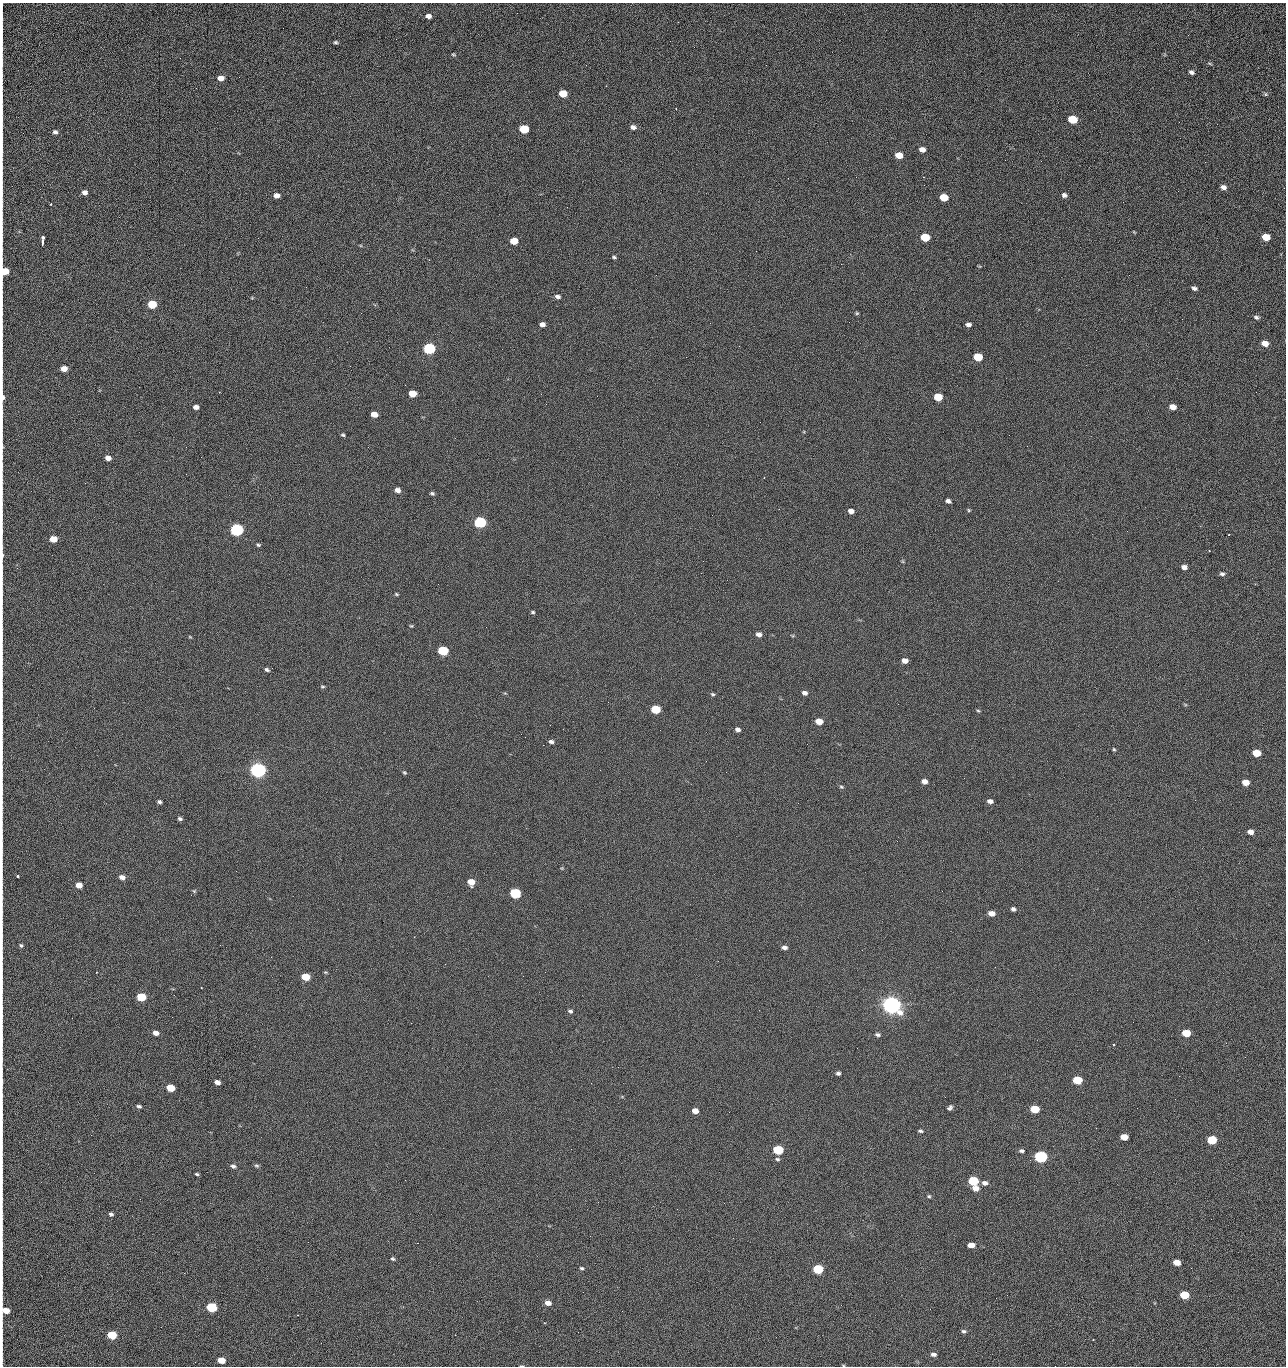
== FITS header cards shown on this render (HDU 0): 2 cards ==
NAXIS1  =                 1284 /fastest changing axis
NAXIS2  =                 1364 /next to fastest changing axis

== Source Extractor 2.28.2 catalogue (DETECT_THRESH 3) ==
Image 1284 x 1364 px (HDU 0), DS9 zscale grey, 1 PNG px = 1 image px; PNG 1288 x 1368 px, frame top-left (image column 1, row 1364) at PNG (2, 3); no overlay
Background 125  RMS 14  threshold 43.3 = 3 sigma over >= 5 px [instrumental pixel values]
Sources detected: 215; all 215 listed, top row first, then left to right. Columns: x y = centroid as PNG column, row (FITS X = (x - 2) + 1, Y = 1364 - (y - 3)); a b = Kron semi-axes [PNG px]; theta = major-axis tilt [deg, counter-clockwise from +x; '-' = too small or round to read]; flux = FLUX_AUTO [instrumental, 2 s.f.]
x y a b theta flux
428 16 5 4 - 4.5e+03
2 17 19 2 -89 3.1e+03
1188 35 3 2 - 1.5e+03
2 39 19 2 90 3.6e+03
670 41 2 2 - 2.4e+03
336 42 5 4 - 1.5e+03
453 54 5 3 - 9.8e+02
2 63 17 2 90 3.3e+03
1210 63 7 3 -19 9.5e+02
1191 72 6 5 - 2.6e+03
221 78 6 5 - 8.4e+03
563 93 6 5 - 2.3e+04
1266 94 5 5 - 1.4e+03
676 109 2 2 - 6.2e+02
2 112 12 2 90 2.4e+03
1073 119 6 5 - 4.3e+04
1179 122 2 2 - 1.2e+03
633 127 6 5 - 3.6e+03
524 129 6 5 - 5.3e+04
55 132 6 5 - 2.9e+03
922 149 6 5 - 6.2e+03
2 150 23 2 90 4.2e+03
899 155 6 5 - 1.6e+04
1005 160 2 2 - 1.2e+03
1041 161 2 2 - 2.0e+03
856 177 2 2 - 2.3e+03
923 177 2 2 - 3.0e+04
1223 187 6 5 - 3.9e+03
85 192 5 5 - 4.9e+03
2 194 11 2 90 2.1e+03
276 195 6 5 - 6.1e+03
1064 195 6 5 - 2.8e+03
944 197 6 5 - 2.8e+04
1123 202 2 2 - 9.0e+02
51 204 3 3 - 7.2e+02
1134 232 4 2 - 7.4e+02
2 237 15 2 90 2.4e+03
43 237 3 3 - 8.0e+03
925 237 6 5 - 4.1e+04
1266 237 6 5 - 2.5e+04
514 241 6 5 - 1.9e+04
42 243 6 3 86 2.2e+03
614 257 5 4 - 1.6e+03
841 264 2 2 - 2.6e+04
5 271 6 5 - 2.3e+04
306 287 3 2 - 7.6e+02
1194 288 5 4 - 2.6e+03
557 296 7 5 -13 3.0e+03
2 303 8 2 90 1.3e+03
152 304 6 5 - 5.1e+04
857 313 5 4 - 1.2e+03
1256 317 6 4 -19 2.0e+03
849 322 2 2 - 4.4e+02
710 323 2 2 - 3.4e+03
542 324 5 4 - 4.7e+03
968 325 5 4 - 3.5e+03
1096 330 2 2 - 5.6e+02
1265 343 6 5 - 9.9e+03
739 346 2 2 - 5.1e+02
429 348 6 5 - 1.6e+05
978 357 6 5 - 3.9e+04
2 362 14 2 90 2.1e+03
350 366 2 2 - 3.2e+03
64 369 5 4 - 1.1e+04
219 392 2 2 - 4.8e+02
1256 392 2 2 - 1.1e+03
412 394 6 5 - 2.0e+04
3 397 8 3 -87 4.8e+03
938 397 6 5 - 3.3e+04
196 407 5 4 - 4.8e+03
1173 407 6 5 - 9.4e+03
2 414 13 2 90 1.9e+03
374 414 6 4 -14 9.3e+03
343 435 4 4 - 1.5e+03
1009 435 2 2 - 1.2e+03
2 446 8 3 -85 1.5e+03
1027 446 2 2 - 5.0e+02
186 447 2 2 - 2.9e+03
108 458 5 4 - 5.9e+03
2 467 15 2 90 2.6e+03
85 483 3 2 - 9.8e+02
397 490 5 4 - 5.0e+03
432 493 5 4 - 1.6e+03
948 501 5 4 - 3.3e+03
779 509 2 2 - 5.1e+02
969 510 5 4 - 1.1e+03
851 511 6 4 -13 4.8e+03
480 522 6 5 - 1.9e+05
236 530 6 5 - 3.2e+05
2 531 11 2 90 1.8e+03
53 539 5 5 - 1.9e+04
258 545 5 4 - 1.5e+03
1209 551 3 2 - 6.0e+02
2 555 7 3 87 2.2e+03
1184 567 5 4 - 5.2e+03
17 568 3 3 - 7.3e+02
1222 574 6 5 - 2.3e+03
2 593 9 2 90 1.4e+03
396 594 5 3 - 1.1e+03
533 612 5 4 - 1.4e+03
411 626 4 4 - 9.8e+02
759 634 5 5 - 5.0e+03
190 637 6 3 -19 8.7e+02
443 651 6 5 - 9.0e+04
905 661 5 4 - 6.9e+03
267 670 6 4 -27 2.1e+03
322 687 5 3 - 1.2e+03
805 693 6 5 - 3.8e+03
713 694 6 4 -26 1.4e+03
656 709 6 5 - 4.8e+04
978 711 5 4 - 1.1e+03
819 721 6 5 - 1.4e+04
738 729 5 4 - 3.5e+03
551 742 6 4 -14 2.6e+03
543 745 2 2 - 3.3e+03
1114 749 5 4 - 1.1e+03
1256 753 6 5 - 2.7e+04
2 755 8 2 90 1.3e+03
706 761 2 2 - 2.3e+03
258 770 6 5 - 7.2e+05
600 770 2 2 - 3.9e+02
726 772 2 2 - 2.5e+03
404 773 5 5 - 1.3e+03
924 781 5 5 - 6.0e+03
1246 782 5 5 - 1.3e+04
841 787 6 4 -21 1.5e+03
990 801 5 4 - 4.0e+03
159 802 4 4 - 2.2e+03
180 819 5 4 - 2.2e+03
1250 832 6 5 - 6.1e+03
562 868 4 4 - 9.5e+02
18 876 3 3 - 2.2e+03
122 877 6 5 - 5.8e+03
471 882 6 5 - 1.3e+04
79 885 5 4 - 9.8e+03
194 891 6 4 -45 1.2e+03
515 893 6 5 - 1.2e+05
191 895 2 2 - 4.4e+02
1013 909 5 4 - 2.7e+03
991 913 5 4 - 9.3e+03
21 945 5 4 - 1.7e+03
784 948 5 4 - 3.5e+03
96 972 2 2 - 6.5e+02
325 972 5 4 - 1.1e+03
523 976 2 2 - 2.0e+03
306 977 6 5 - 3.3e+04
2 990 12 2 90 2.0e+03
141 997 6 5 - 5.1e+04
891 1005 7 6 - 1.2e+06
570 1011 6 4 -18 2.0e+03
411 1023 2 2 - 5.6e+03
156 1033 5 4 - 6.2e+03
1186 1033 6 5 - 2.8e+04
878 1035 7 5 -5 2.2e+03
2 1040 9 2 90 1.4e+03
1114 1044 3 3 - 1.6e+03
857 1048 2 2 - 1.3e+03
1245 1057 2 2 - 1.9e+03
838 1073 5 4 - 2.4e+03
1179 1076 2 2 - 2.7e+03
1077 1080 6 5 - 4.8e+04
2 1082 13 2 90 1.9e+03
217 1082 5 4 - 5.6e+03
170 1088 6 5 - 3.1e+04
139 1106 5 4 - 2.0e+03
950 1108 7 5 45 2.5e+03
1034 1109 6 5 - 4.4e+04
695 1111 5 4 - 8.6e+03
729 1112 2 2 - 9.4e+02
1096 1128 2 2 - 5.3e+02
920 1131 5 4 - 1.9e+03
91 1135 2 2 - 2.5e+03
1124 1137 6 4 -7 1.7e+04
1212 1140 6 5 - 5.8e+04
778 1150 6 5 - 7.8e+04
1021 1151 6 4 -5 2.3e+03
1041 1157 6 5 - 2.7e+05
777 1159 6 5 - 1.9e+03
1030 1160 3 2 - 1.2e+03
256 1165 7 5 -17 1.7e+03
233 1166 6 5 - 2.8e+03
197 1174 4 3 - 1.3e+03
2 1180 15 2 90 2.4e+03
973 1181 6 5 - 8.4e+04
985 1183 7 5 -8 4.1e+03
976 1188 6 5 - 1.0e+04
929 1196 5 4 - 1.4e+03
111 1214 4 3 - 2.2e+03
308 1242 2 2 - 1.9e+03
417 1243 2 2 - 5.5e+03
971 1245 6 4 0 9.2e+03
2 1255 17 2 90 3.0e+03
393 1259 4 3 - 1.5e+03
1177 1262 5 4 - 1.4e+04
582 1268 5 5 - 1.5e+03
818 1269 6 5 - 8.0e+04
2 1283 9 2 90 1.5e+03
583 1292 2 2 - 4.5e+02
1184 1295 6 5 - 4.5e+04
996 1298 2 2 - 2.8e+03
548 1303 6 5 - 7.9e+03
211 1307 6 5 - 9.9e+04
6 1310 6 5 - 1.6e+04
622 1311 2 2 - 8.1e+02
964 1331 6 5 - 2.1e+03
578 1332 2 2 - 3.4e+03
112 1335 6 5 - 5.3e+04
1093 1339 3 2 - 2.2e+03
321 1343 2 2 - 1.2e+03
2 1347 10 2 90 1.1e+03
933 1354 6 4 -5 3.4e+03
221 1360 6 4 -13 1.8e+04
843 1365 4 3 - 7.4e+02
521 1366 5 2 - 8.7e+02
1055 1366 2 2 - 1.9e+03
At the frame edge (FLAGS 8, measured only in part): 29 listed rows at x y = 2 17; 2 39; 2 63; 2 112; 2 150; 2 194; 2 237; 5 271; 2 303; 2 362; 3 397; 2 414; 2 446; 2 467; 2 531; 2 555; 2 593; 2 755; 2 990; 2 1040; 2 1082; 2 1180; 2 1255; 2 1283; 6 1310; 2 1347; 843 1365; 521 1366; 1055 1366

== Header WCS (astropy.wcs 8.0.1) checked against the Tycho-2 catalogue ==
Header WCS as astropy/WCSLIB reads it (CRVAL/CRPIX/CD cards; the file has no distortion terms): RA---TAN/DEC--TAN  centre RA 15:41:40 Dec +52:00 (235.42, +51.99 deg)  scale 1.26 arcsec/px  FOV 26.9' x 28.5'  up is +92 deg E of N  parity flipped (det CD > 0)
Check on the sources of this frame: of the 60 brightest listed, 9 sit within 2.0 arcsec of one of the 11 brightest Tycho-2 stars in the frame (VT <= 12.29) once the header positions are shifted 0.49 arcsec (0.09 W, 0.48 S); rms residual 1.05 arcsec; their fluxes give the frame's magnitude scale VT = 24.38 - 2.5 log10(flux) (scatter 0.24 mag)
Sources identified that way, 9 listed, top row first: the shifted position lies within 2.0 arcsec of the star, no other Tycho-2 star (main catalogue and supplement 1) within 4.0 arcsec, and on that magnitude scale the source's flux lands within +1.5 / -3 mag of the star's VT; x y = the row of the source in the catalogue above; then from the Tycho-2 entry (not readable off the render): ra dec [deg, ICRS J2000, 3 dp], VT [Tycho-2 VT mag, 2 dp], TYC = Tycho-2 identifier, HIP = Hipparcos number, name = IAU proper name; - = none
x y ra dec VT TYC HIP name
429 348 235.614 +52.064 11.61 3489-1132-1 - -
480 522 235.514 +52.049 11.19 3489-1407-1 - -
236 530 235.515 +52.133 11.12 3489-1380-1 - -
258 770 235.378 +52.130 9.31 3489-1322-1 76850 -
515 893 235.303 +52.042 11.52 3489-958-1 - -
891 1005 235.232 +51.912 9.59 3489-824-1 - -
973 1181 235.131 +51.886 12.29 3489-908-1 - -
818 1269 235.084 +51.941 11.45 3489-1346-1 - -
211 1307 235.075 +52.152 11.74 3489-912-1 - -